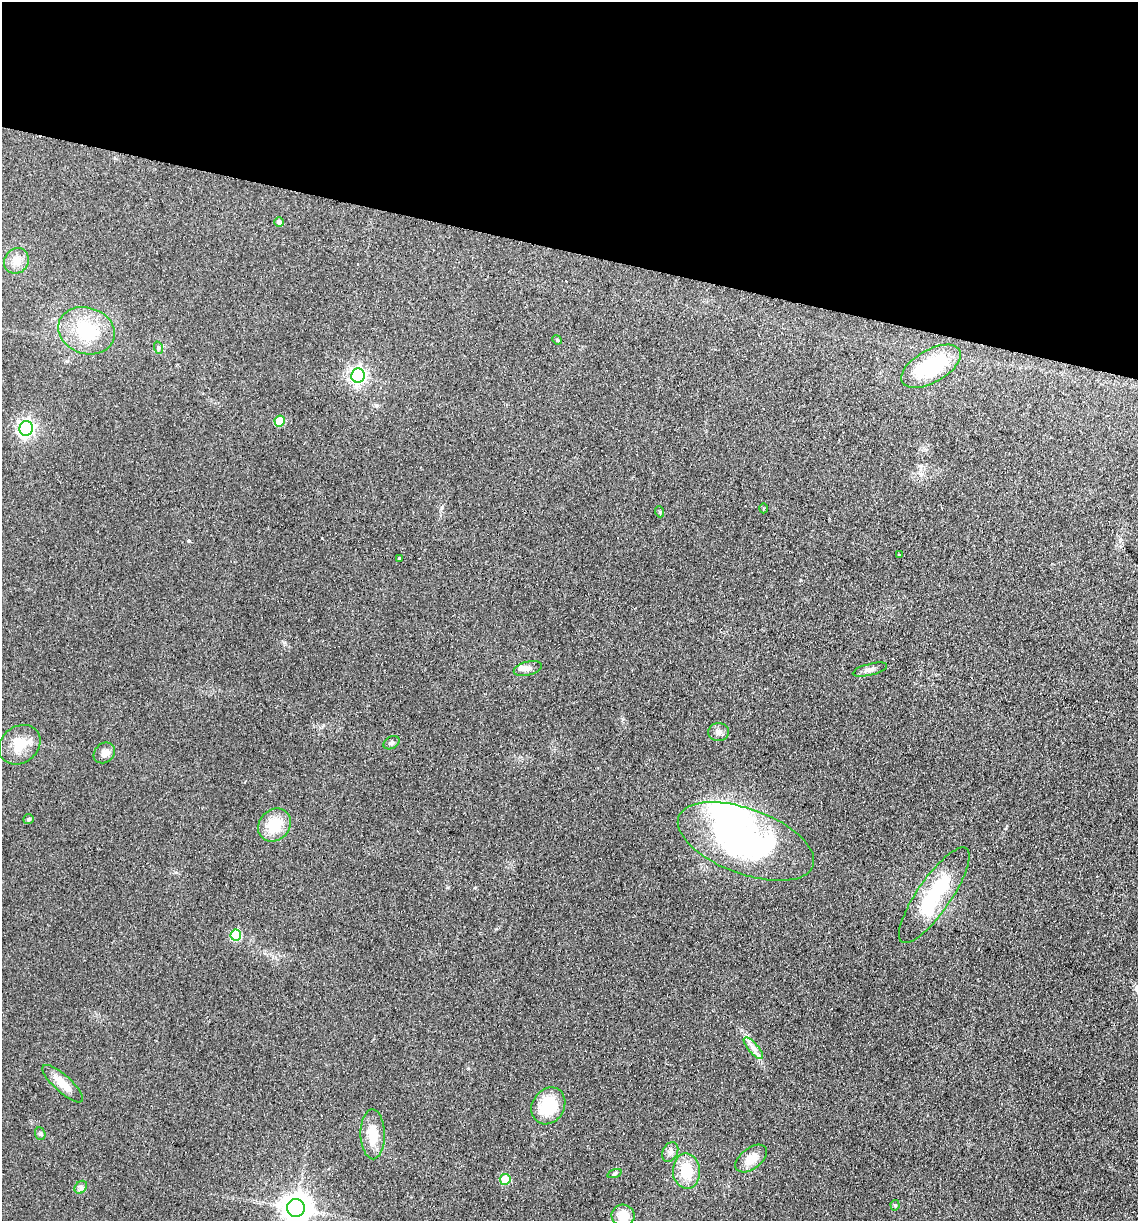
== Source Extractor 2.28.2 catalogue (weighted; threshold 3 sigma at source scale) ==
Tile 2 of 4 x 4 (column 2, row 1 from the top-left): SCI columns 1311-2446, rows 3670-4888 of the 5008 x 4901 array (HDU 1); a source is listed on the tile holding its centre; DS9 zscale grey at full resolution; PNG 1140 x 1223 px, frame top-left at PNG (2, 2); each listed source drawn as its Kron ellipse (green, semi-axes under 4 px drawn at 4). Shown black and unused: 21% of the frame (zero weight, under 2 of 3 exposures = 3% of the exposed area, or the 3 px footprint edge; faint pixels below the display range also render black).
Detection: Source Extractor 2.28.2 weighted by HDU 2 'WHT'; one run over the whole footprint, this tile lists its part. Background 0.111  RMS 0.01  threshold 0.0449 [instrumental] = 3 sigma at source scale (4.5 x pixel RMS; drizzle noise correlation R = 1.50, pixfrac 1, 0.05/0.05 arcsec/px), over >= 5 px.
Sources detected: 43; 1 inside a brighter object's white glare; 3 cosmic-ray / hot-pixel residue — neither listed nor drawn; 1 inside a brighter listed object's ellipse — not listed separately; the other 38 listed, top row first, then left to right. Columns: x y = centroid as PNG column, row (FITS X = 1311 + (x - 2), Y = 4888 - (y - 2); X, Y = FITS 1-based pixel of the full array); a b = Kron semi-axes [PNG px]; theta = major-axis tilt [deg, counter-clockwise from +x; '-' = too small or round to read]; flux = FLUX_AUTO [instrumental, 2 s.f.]
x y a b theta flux
279 222 4 4 - 3.3
16 261 13 11 50 11
86 331 29 23 -18 50
557 340 5 4 - 1.1
159 348 6 4 -72 1.6
931 366 33 16 30 72
358 376 7 6 - 300
280 421 5 5 - 37
26 428 7 7 - 300
763 508 5 3 - 1
660 512 5 3 - 0.94
899 555 3 3 - 3.9
399 558 4 3 - 6.9
528 668 14 7 15 4.7
870 670 17 5 15 4.3
718 732 10 9 - 4.8
391 743 8 6 30 2.3
20 745 22 18 37 22
104 753 11 9 41 6.2
28 819 5 5 - 1.7
274 825 18 15 46 27
746 841 71 32 -20 240
934 895 57 17 55 76
236 935 5 5 - 58
753 1048 13 5 -49 5.3
63 1084 26 8 -42 16
548 1106 19 16 57 40
40 1134 6 5 - 1.8
373 1134 25 12 -89 20
670 1152 10 7 63 4.2
751 1158 18 10 37 13
686 1171 18 13 -87 25
614 1173 7 3 19 1.2
505 1179 5 5 - 30
81 1187 7 5 47 2.7
895 1205 5 4 - 1.6
296 1208 9 9 - 1400
623 1216 11 11 - 16
Isophote crosses this tile's border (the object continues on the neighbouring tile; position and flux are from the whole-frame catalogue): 1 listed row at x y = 296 1208
Unlisted compact peaks at least as high as the median listed source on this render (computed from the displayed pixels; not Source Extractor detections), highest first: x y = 189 541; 442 507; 284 643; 800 580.